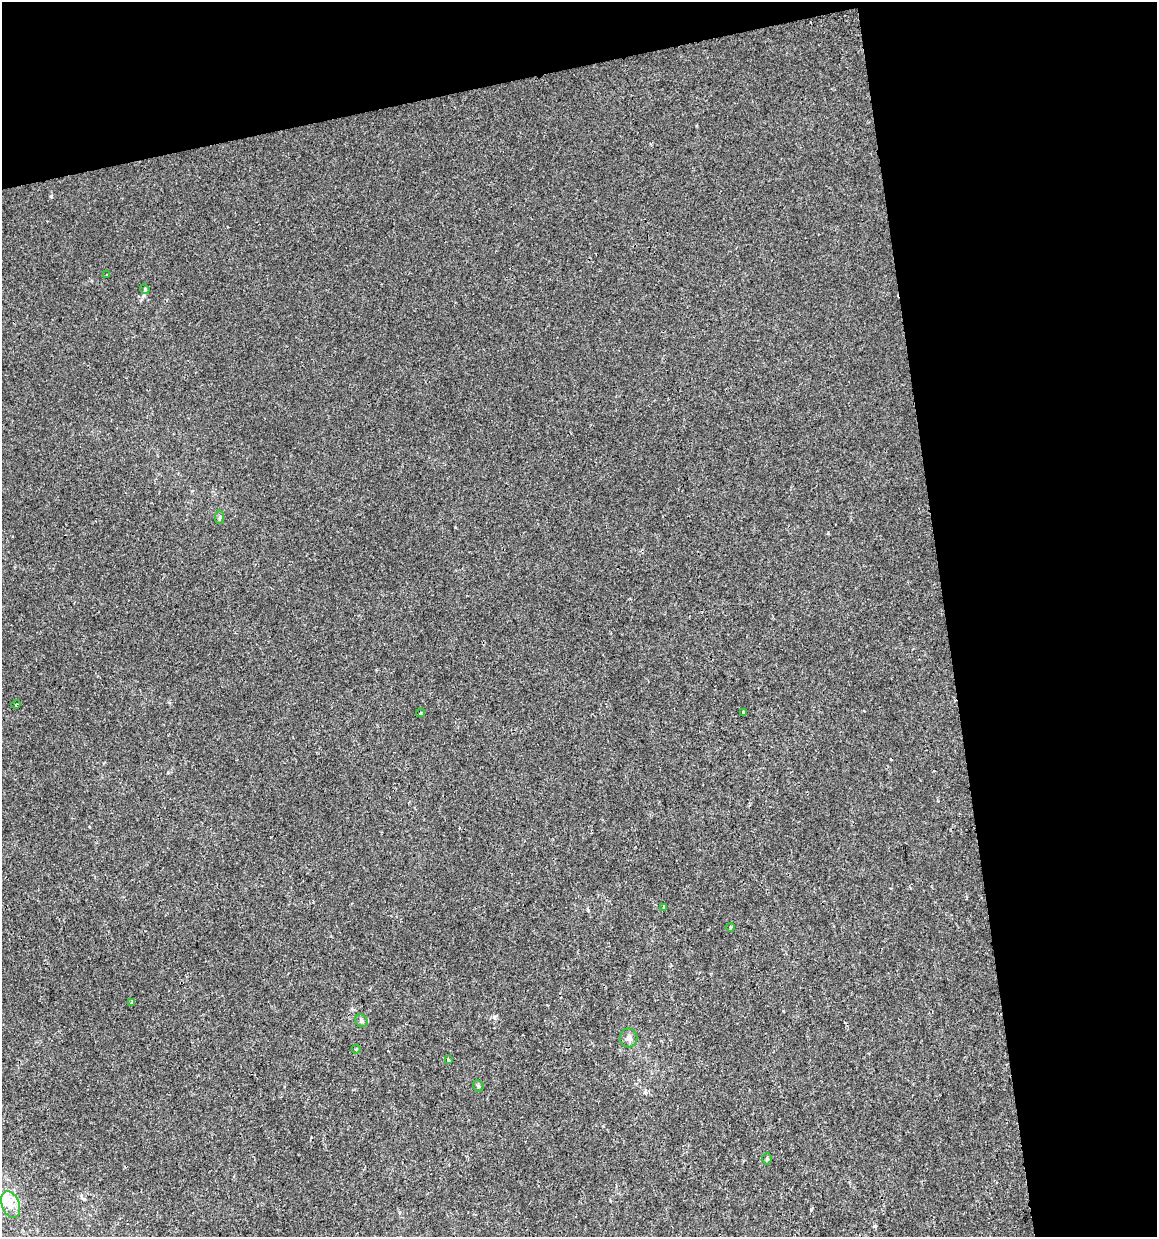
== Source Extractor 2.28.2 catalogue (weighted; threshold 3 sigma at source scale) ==
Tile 2 of 2 x 2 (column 2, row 1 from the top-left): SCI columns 1180-2334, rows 1237-2471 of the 2373 x 2471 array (HDU 1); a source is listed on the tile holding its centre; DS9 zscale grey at full resolution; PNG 1159 x 1239 px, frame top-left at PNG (2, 2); each listed source drawn as its Kron ellipse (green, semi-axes under 4 px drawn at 4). Shown black and unused: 24% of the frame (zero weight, under 2 of 3 exposures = <1% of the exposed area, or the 3 px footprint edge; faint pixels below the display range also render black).
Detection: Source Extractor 2.28.2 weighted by HDU 2 'WHT'; one run over the whole footprint, this tile lists its part. Background 8.56e-05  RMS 0.0042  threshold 0.0189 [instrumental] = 3 sigma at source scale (4.5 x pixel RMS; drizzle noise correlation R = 1.50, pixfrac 1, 0.0396/0.0396 arcsec/px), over >= 5 px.
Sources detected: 17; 1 cosmic-ray / hot-pixel residue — neither listed nor drawn; the other 16 listed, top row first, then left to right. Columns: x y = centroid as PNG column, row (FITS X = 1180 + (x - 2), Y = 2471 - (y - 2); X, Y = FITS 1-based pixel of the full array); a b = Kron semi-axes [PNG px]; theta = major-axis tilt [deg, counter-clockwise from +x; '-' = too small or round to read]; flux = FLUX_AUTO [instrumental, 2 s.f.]
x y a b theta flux
107 275 2 2 - 0.39
145 289 5 4 - 0.56
220 517 7 4 82 0.69
16 704 4 3 - 0.34
421 713 4 3 - 0.5
744 713 4 4 - 1.8
664 907 3 3 - 0.68
731 927 4 4 - 0.75
132 1003 4 3 - 0.72
361 1021 7 5 -47 0.82
629 1038 9 8 - 2.1
356 1049 4 4 - 0.38
448 1060 3 2 - 0.47
478 1086 6 5 - 0.64
767 1159 6 5 - 0.57
11 1205 14 8 -69 3.7
Unlisted compact peaks at least as high as the median listed source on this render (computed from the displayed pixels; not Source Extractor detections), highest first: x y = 51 196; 811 1209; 494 1017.